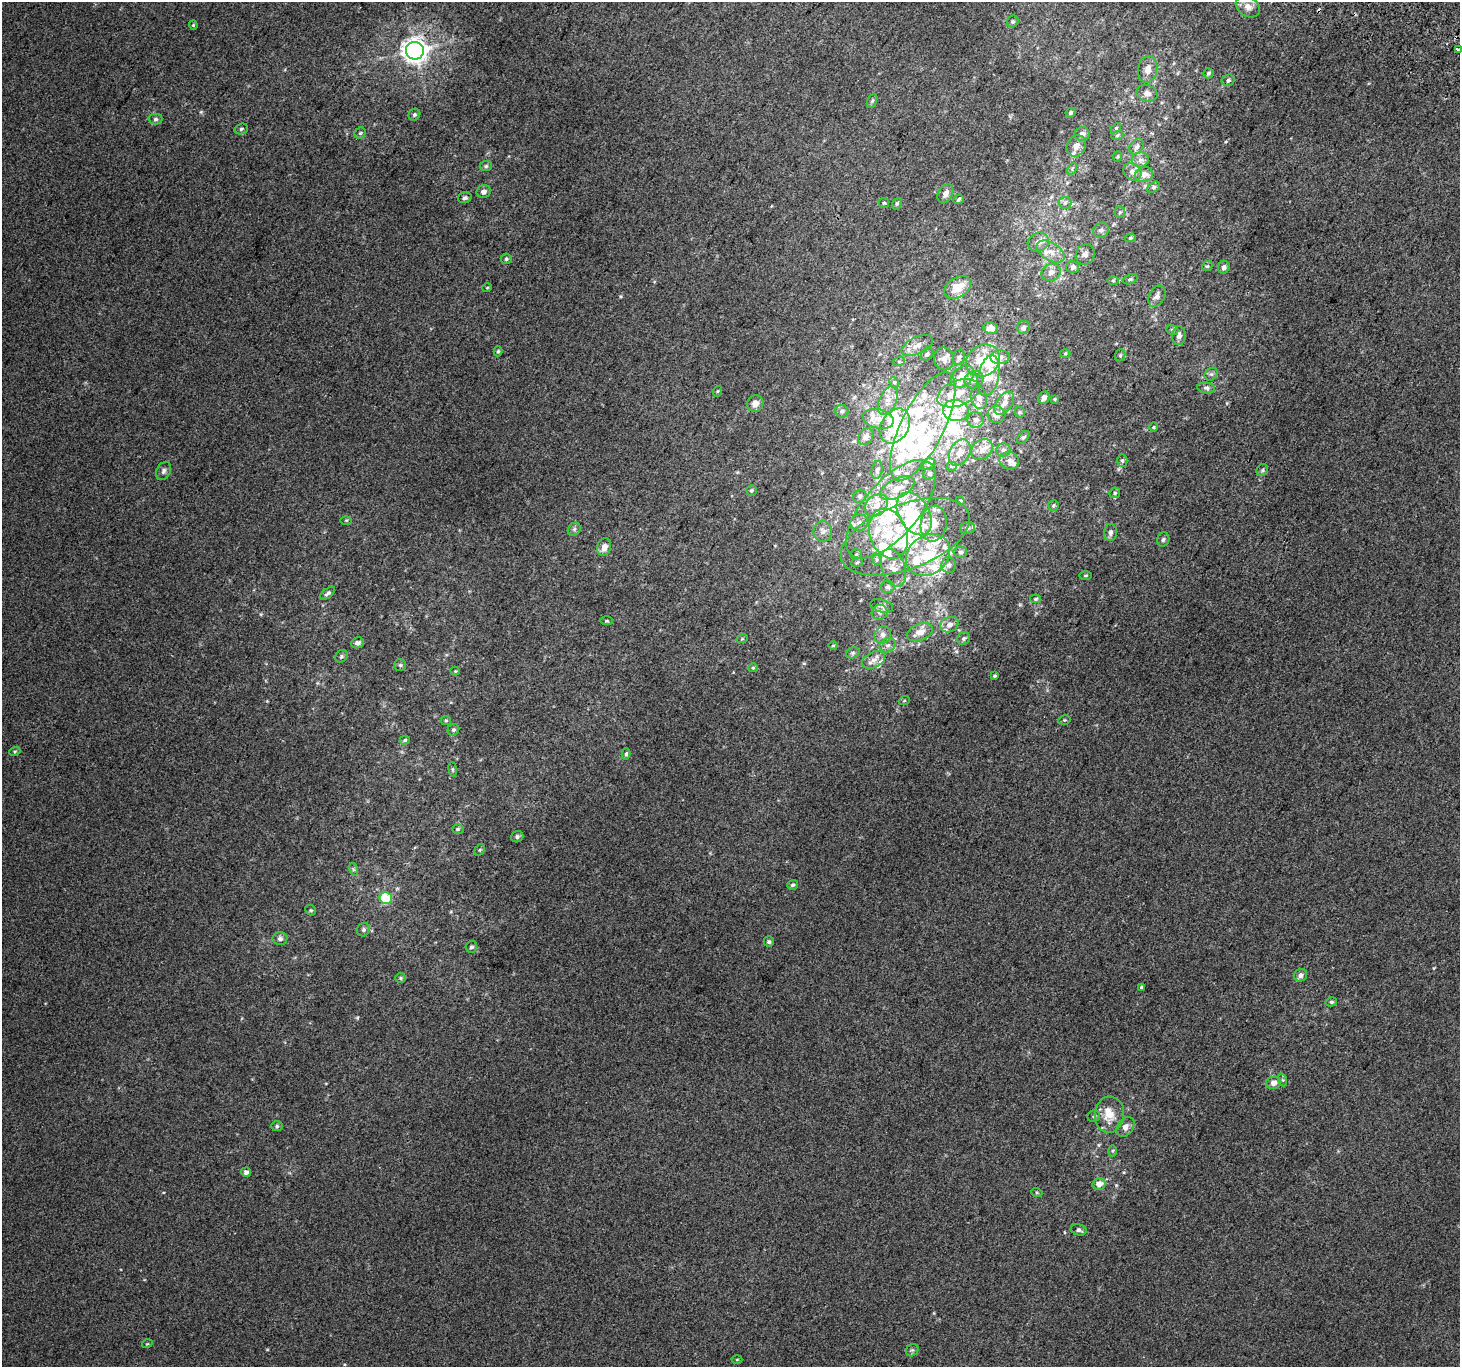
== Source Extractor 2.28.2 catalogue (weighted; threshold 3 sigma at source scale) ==
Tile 10 of 4 x 4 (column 2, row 3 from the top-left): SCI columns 1490-2947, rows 1666-3030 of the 5888 x 5996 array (HDU 1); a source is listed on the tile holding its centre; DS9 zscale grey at full resolution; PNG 1462 x 1369 px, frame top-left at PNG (2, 2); each listed source drawn as its Kron ellipse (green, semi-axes under 4 px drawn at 4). Shown black and unused: <1% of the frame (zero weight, under 2 of 3 exposures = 2% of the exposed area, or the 3 px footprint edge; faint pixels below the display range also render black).
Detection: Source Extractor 2.28.2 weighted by HDU 2 'WHT'; one run over the whole footprint, this tile lists its part. Background 0.00704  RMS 0.007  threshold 0.0315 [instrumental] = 3 sigma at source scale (4.5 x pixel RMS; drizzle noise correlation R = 1.50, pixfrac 1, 0.0396/0.0396 arcsec/px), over >= 5 px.
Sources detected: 249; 10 inside a brighter object's white glare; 3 cosmic-ray / hot-pixel residue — neither listed nor drawn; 50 inside a brighter listed object's ellipse — not listed separately; the other 186 listed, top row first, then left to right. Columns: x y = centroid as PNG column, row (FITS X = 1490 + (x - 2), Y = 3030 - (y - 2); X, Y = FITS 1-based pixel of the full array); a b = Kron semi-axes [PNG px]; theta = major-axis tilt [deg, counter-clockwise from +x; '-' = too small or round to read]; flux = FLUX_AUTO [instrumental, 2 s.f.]
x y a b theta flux
1248 7 13 9 -34 4.9
1013 21 6 5 - 1.3
193 25 4 4 - 0.7
1458 49 4 3 - 5.1
415 51 9 9 - 540
1148 69 13 9 78 5.9
1208 73 5 5 - 1.3
1228 80 6 5 - 1.7
1147 93 11 8 -16 3.7
872 101 7 4 65 1.1
1070 113 5 4 - 1.3
414 115 6 5 - 1.3
155 119 7 5 1 1.5
1116 128 6 3 46 0.78
241 129 7 5 18 1.4
360 133 6 5 - 1.1
1082 134 7 7 - 3.4
1117 136 6 4 20 0.91
1076 146 11 9 63 5.4
1137 146 8 6 57 2.4
1118 156 5 3 - 0.64
1140 160 8 7 - 3.2
486 166 6 5 - 1.1
1072 169 6 4 58 0.97
1132 172 10 8 -39 3.9
1144 174 9 7 19 4.4
1154 187 7 5 28 1.2
484 192 7 6 - 2.4
945 194 10 7 59 3.8
465 198 7 5 18 1.5
959 199 5 4 - 1.1
884 203 5 5 - 0.9
1065 203 6 6 - 1.6
897 204 6 4 69 1.1
1120 212 5 5 - 1.1
1101 230 8 7 - 2.3
1130 238 5 4 - 0.97
1038 242 11 9 21 4.8
1050 252 15 9 -31 7
1085 254 10 9 - 3.5
506 259 5 5 - 1.1
1207 266 5 4 - 0.95
1073 267 6 6 - 2.9
1224 267 6 5 - 2.2
1051 272 10 8 32 4.3
1130 279 7 4 21 1.3
1113 281 6 4 0 0.82
957 287 14 10 32 12
487 288 5 3 - 0.48
1157 296 11 7 63 3.5
991 328 7 6 - 5.6
1023 328 6 6 - 2.1
1172 330 6 5 - 1.2
1179 336 9 7 84 3
917 345 17 8 25 5.7
498 351 5 4 - 1.1
927 354 7 5 52 1.8
1065 354 5 3 - 0.76
1120 355 6 5 - 1.2
959 357 8 6 74 1.7
1000 357 9 7 3 2.7
944 359 11 10 - 4.8
983 360 18 15 36 17
899 361 6 4 20 1
1211 374 7 6 - 1.7
988 376 21 10 77 14
962 377 13 9 37 11
974 380 10 8 30 3.5
894 382 6 4 -44 1
1206 388 9 5 -8 1.8
718 391 5 3 - 0.63
958 393 22 12 21 16
979 398 11 8 -76 3.9
1044 398 6 5 - 2.7
1055 399 4 3 - 0.7
888 400 15 8 67 6.1
755 403 8 8 - 5
1004 403 13 7 54 4.4
956 410 13 10 -9 8.3
842 411 6 6 - 1.6
1020 412 5 5 - 0.96
997 415 9 8 - 4.4
878 419 16 9 -14 7.3
976 420 8 7 - 2.9
895 426 19 13 60 30
923 426 60 21 63 58
1154 427 5 3 - 0.6
866 436 9 7 55 2.7
1023 437 7 5 44 1.3
982 449 12 9 40 4.8
1003 450 7 6 - 2.2
960 453 14 9 60 6.9
1009 461 9 9 - 3.2
1122 461 6 5 - 1.4
928 464 7 5 22 1.7
952 466 5 5 - 0.92
877 470 9 5 81 1.8
1262 470 6 5 - 1.2
163 471 9 7 66 2.2
929 474 6 5 - 1.3
897 488 19 9 26 8
751 491 5 5 - 1.2
1115 493 6 5 - 1
860 496 7 6 - 1.6
960 501 4 4 - 0.76
876 505 13 9 38 7.8
1053 505 5 5 - 1.1
891 509 61 27 49 72
914 514 23 15 -59 23
346 520 6 4 1 0.8
859 523 9 8 - 3.8
934 523 18 13 82 10
967 528 8 5 16 1.8
574 529 7 6 - 1.6
823 531 10 9 - 3.6
1110 532 8 6 88 2.4
888 534 26 18 -70 24
905 537 68 32 21 83
1163 539 7 6 - 1.6
604 547 9 6 76 5
960 552 7 6 - 1.7
856 554 5 5 - 1
928 555 23 19 39 31
876 559 6 4 -72 1.1
857 562 6 3 21 0.86
949 565 8 7 - 2.7
893 568 19 11 -70 8.1
1085 575 6 3 1 0.81
888 587 7 6 - 1.6
328 593 9 4 39 1.6
1036 599 5 4 - 0.99
882 606 12 6 -14 2.4
880 612 8 7 - 2.2
607 621 6 3 -1 0.8
949 625 9 7 27 3.8
920 632 13 8 20 6.1
883 635 9 8 - 3.1
964 638 7 6 - 1.5
742 639 6 3 19 0.68
357 643 6 5 - 2.1
888 645 8 6 30 2.6
833 646 5 3 - 0.68
853 653 7 5 21 1.3
341 656 7 5 48 1.3
874 660 12 7 25 4.4
400 665 6 6 - 1.2
753 668 5 4 - 0.78
455 671 4 4 - 0.69
995 676 3 3 - 0.82
904 701 5 3 - 0.7
446 720 5 4 - 0.86
1064 720 6 4 11 0.9
453 730 6 5 - 1.4
405 740 5 4 - 1.1
15 751 5 3 - 0.88
626 754 6 4 76 1.3
453 769 7 4 -82 1
458 829 6 5 - 1.1
517 837 6 5 - 1.5
480 850 6 4 60 0.93
353 869 6 4 -72 0.96
793 885 5 5 - 1.4
386 898 6 6 - 28
311 910 6 5 - 0.85
363 930 7 6 - 1.7
280 939 7 6 - 2.4
769 942 5 5 - 1.5
471 947 6 5 - 1.6
1300 975 7 6 - 2.8
400 978 5 5 - 1.1
1142 987 4 3 - 3
1331 1002 6 4 14 1.1
1283 1080 6 4 -71 1
1274 1083 7 6 - 4.8
1109 1115 18 14 82 12
1094 1116 6 5 - 1.5
277 1126 6 5 - 1.1
1125 1127 11 7 55 3.8
1113 1151 6 4 90 0.74
246 1172 5 4 - 2.7
1099 1184 6 5 - 6.4
1037 1193 5 3 - 0.7
1079 1230 8 5 -14 1.8
147 1344 5 3 - 0.59
912 1350 7 5 42 1.2
737 1360 5 3 - 0.66
Isophote crosses this tile's border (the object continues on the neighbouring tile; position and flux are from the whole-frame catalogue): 1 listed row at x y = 1458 49
Unlisted compact peaks at least as high as the median listed source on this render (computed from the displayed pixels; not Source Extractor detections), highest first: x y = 357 1018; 201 112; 804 663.